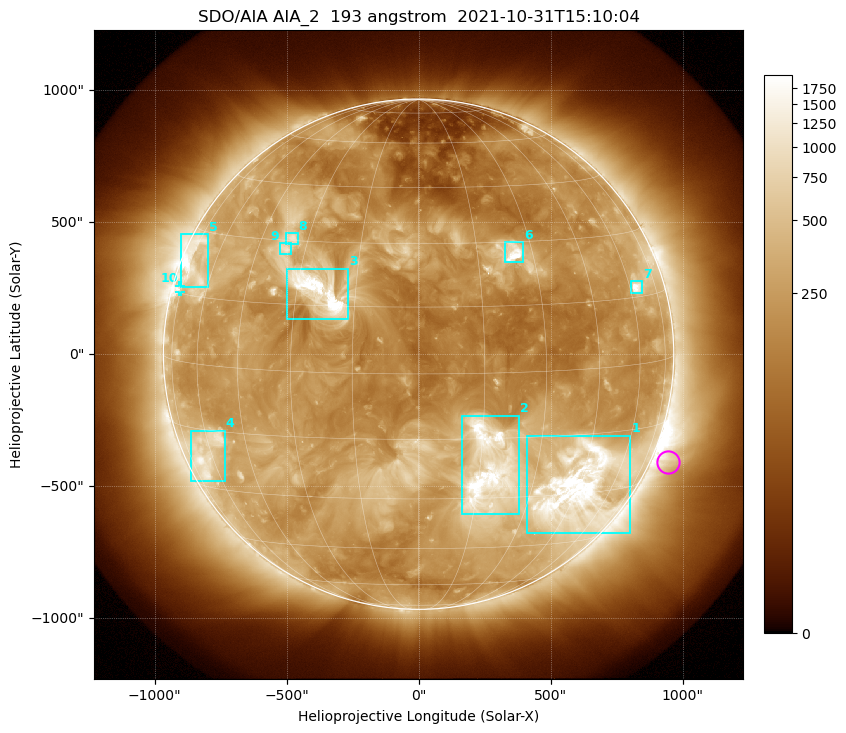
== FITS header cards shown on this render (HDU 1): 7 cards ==
TELESCOP= 'SDO/AIA '           / For AIA: SDO/AIA
INSTRUME= 'AIA_2   '           / For AIA: AIA_ATA1, AIA_ATA2, AIA_ATA3 or AIA_AT
WAVELNTH=                  193 / [angstrom] Wavelength
WAVEUNIT= 'angstrom'           / Wavelength unit: angstrom
DATE-OBS= '2021-10-31T15:10:04.843' / [ISO] Date when observation started; ISO 8
CTYPE1  = 'HPLN-TAN'           / CTYPE1: HPLN
CTYPE2  = 'HPLT-TAN'           / CTYPE2: HPLT

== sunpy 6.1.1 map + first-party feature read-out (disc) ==
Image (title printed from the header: SDO/AIA AIA_2  193 angstrom  2021-10-31T15:10:04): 1024 x 1024 px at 2.4 arcsec/px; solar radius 967 arcsec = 403 px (full disc in frame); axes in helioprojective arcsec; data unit not stated in the header (colour bar unlabelled)
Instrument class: DISC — disc imager (sunpy class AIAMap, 193 A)
Bright regions (active regions / flare kernels): reference = the median radial profile (limb darkening/brightening removed); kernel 9 px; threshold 5 sigma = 514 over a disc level ~223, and >= 1.15x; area >= 12 px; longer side >= 10 px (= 24 arcsec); searched inside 0.97 R_sun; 10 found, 10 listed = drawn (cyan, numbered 1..; 1 of them under ~33 arcsec drawn as corner ticks so the feature stays visible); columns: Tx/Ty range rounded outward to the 5 arcsec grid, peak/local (2 s.f.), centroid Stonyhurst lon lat
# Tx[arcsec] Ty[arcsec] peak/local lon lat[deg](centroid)
1 410..805 -680..-310 14 +45 -28
2 165..380 -610..-230 13 +17 -23
3 -500..-265 130..325 15 -24 +18
4 -865..-735 -480..-290 5.7 -62 -21
5 -900..-795 255..455 8.2 -70 +22
6 325..395 345..425 8.6 +25 +27
7 805..850 230..275 9.9 +63 +17
8 -505..-455 415..460 4.7 -35 +31
9 -525..-480 380..420 4.4 -36 +28
10 -910..-900 235..260 3.4 -76 +16
Off-limb structures (1.02-1.3 R_sun): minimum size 162 px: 6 found; the strongest spans PA ~215..270 deg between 1.02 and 1.3 R_sun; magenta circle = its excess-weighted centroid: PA ~245 deg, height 1.07 R_sun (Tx ~945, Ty ~-410 arcsec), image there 2.1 x the reference